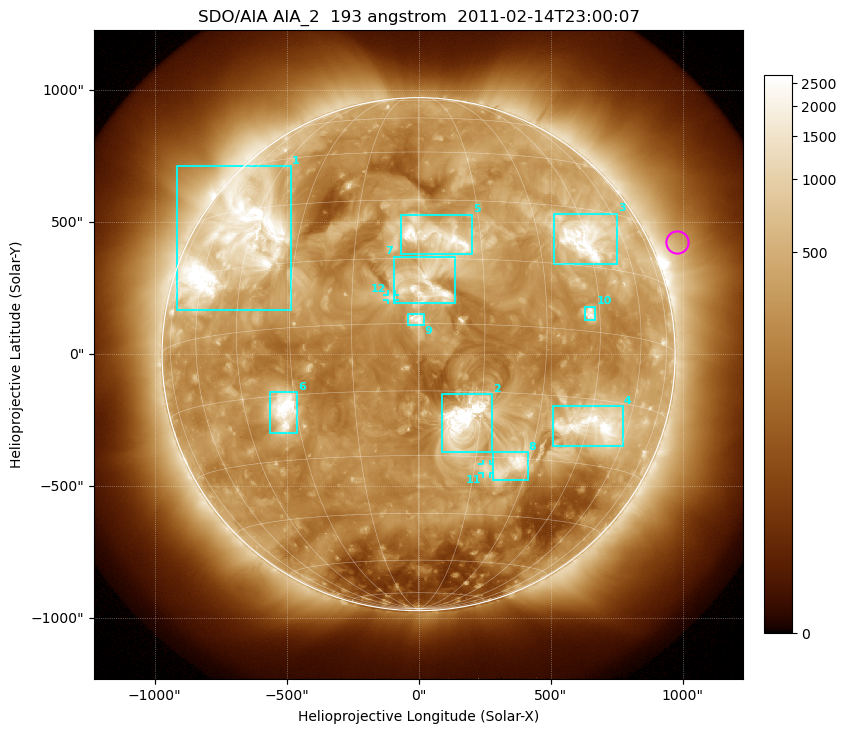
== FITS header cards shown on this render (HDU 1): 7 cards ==
TELESCOP= 'SDO/AIA'
INSTRUME= 'AIA_2'
WAVELNTH=                  193
WAVEUNIT= 'angstrom'
DATE-OBS= '2011-02-14T23:00:07.84'
CTYPE1  = 'HPLN-TAN'
CTYPE2  = 'HPLT-TAN'

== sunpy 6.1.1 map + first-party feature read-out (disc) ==
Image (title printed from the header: SDO/AIA AIA_2  193 angstrom  2011-02-14T23:00:07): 1024 x 1024 px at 2.4 arcsec/px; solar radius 972 arcsec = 405 px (full disc in frame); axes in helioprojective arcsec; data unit not stated in the header (colour bar unlabelled)
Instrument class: DISC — disc imager (sunpy class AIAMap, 193 A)
Bright regions (active regions / flare kernels): reference = the median radial profile (limb darkening/brightening removed); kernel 9 px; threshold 5 sigma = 696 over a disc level ~283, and >= 1.15x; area >= 12 px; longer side >= 10 px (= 24 arcsec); searched inside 0.97 R_sun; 12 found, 12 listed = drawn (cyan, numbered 1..; 2 of them under ~33 arcsec drawn as corner ticks so the feature stays visible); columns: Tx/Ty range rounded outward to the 5 arcsec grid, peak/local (2 s.f.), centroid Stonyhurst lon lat
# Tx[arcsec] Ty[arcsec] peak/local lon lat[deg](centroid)
1 -920..-485 165..715 12 -49 +22
2 85..280 -375..-150 19 +11 -22
3 510..755 340..535 14 +44 +22
4 505..775 -350..-195 13 +47 -21
5 -65..205 380..530 9.3 +4 +20
6 -565..-460 -300..-145 10 -33 -18
7 -95..140 190..370 9.2 +2 +8
8 280..415 -475..-370 6.8 +25 -32
9 -40..20 110..155 9.5 +0 +1
10 630..670 130..180 7.2 +42 +4
11 240..270 -450..-415 3.9 +18 -33
12 -120..-90 205..225 4.7 -6 +6
Off-limb structures (1.02-1.3 R_sun): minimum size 162 px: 4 found; the strongest spans PA ~275..320 deg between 1.02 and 1.3 R_sun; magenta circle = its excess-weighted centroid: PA ~295 deg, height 1.1 R_sun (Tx ~980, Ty ~425 arcsec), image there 1.8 x the reference